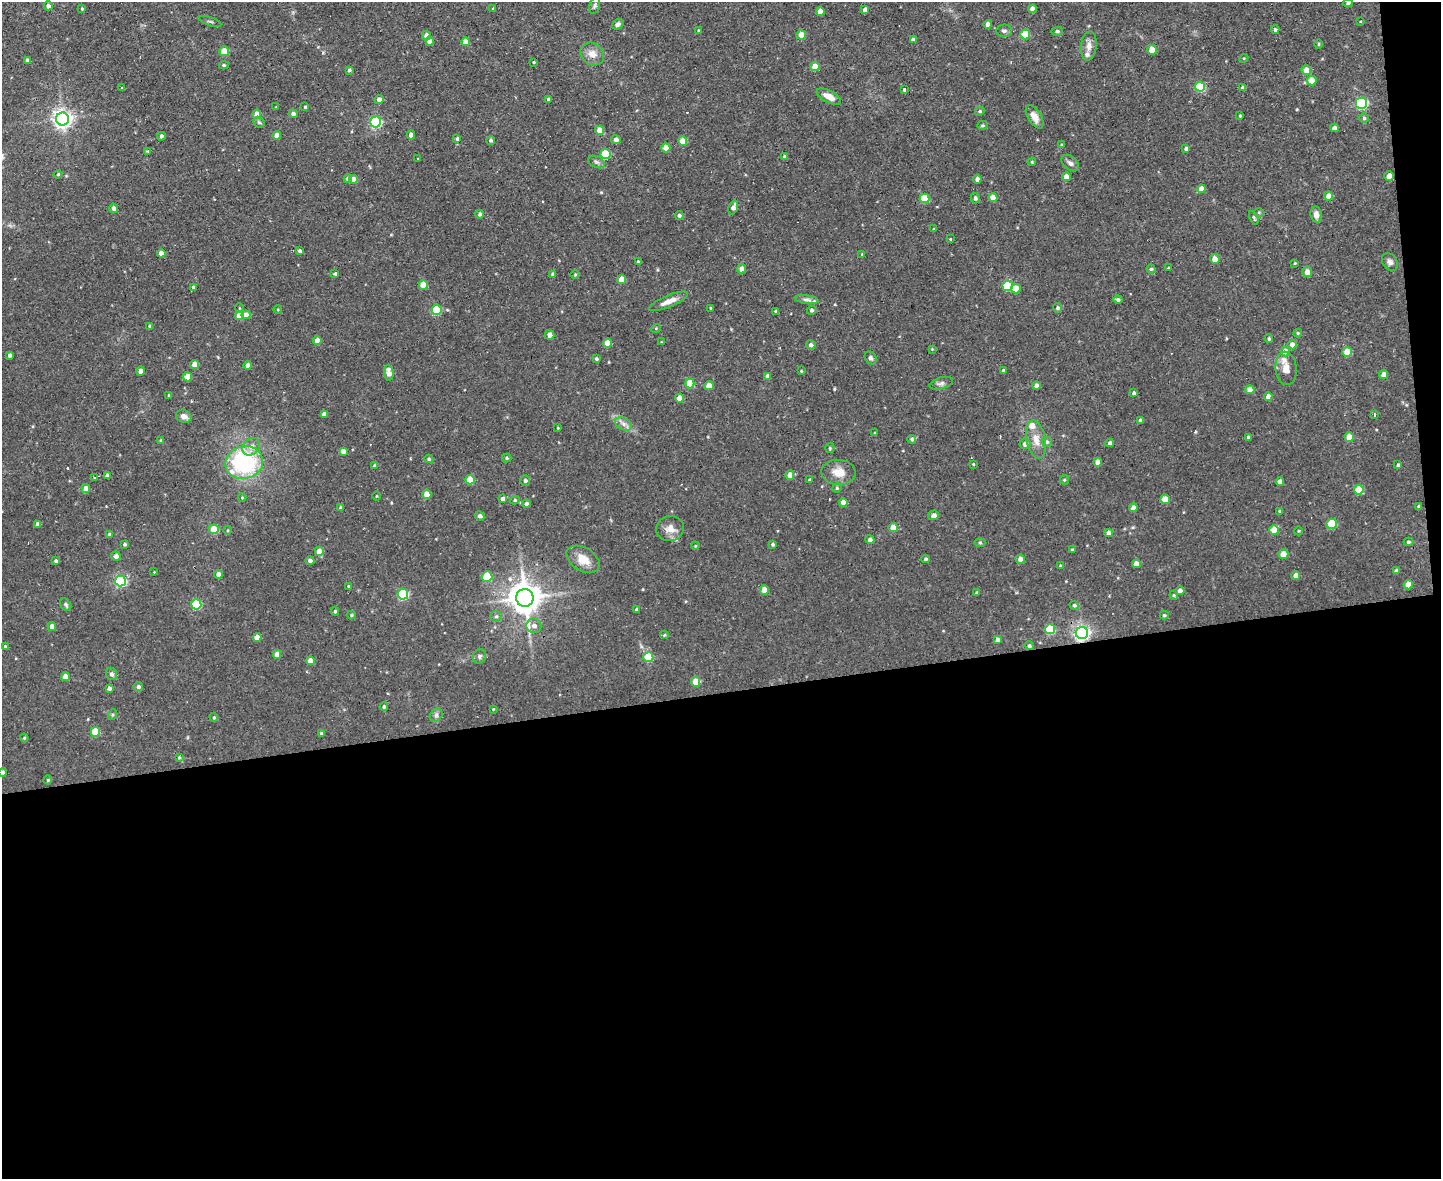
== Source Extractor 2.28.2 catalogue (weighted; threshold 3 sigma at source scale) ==
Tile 12 of 3 x 4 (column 3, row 4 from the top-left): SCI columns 3115-4553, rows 1-1177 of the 4681 x 4708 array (HDU 1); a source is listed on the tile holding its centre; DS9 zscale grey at full resolution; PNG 1443 x 1181 px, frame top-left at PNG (2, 2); each listed source drawn as its Kron ellipse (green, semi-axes under 4 px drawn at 4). Shown black and unused: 42% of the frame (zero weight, under 2 of 3 exposures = <1% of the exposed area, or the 3 px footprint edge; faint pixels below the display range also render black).
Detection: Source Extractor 2.28.2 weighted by HDU 2 'WHT'; one run over the whole footprint, this tile lists its part. Background 0.0736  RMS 0.0069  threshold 0.0308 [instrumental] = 3 sigma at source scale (4.5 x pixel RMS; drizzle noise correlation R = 1.50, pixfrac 1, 0.05/0.05 arcsec/px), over >= 5 px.
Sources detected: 298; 4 cosmic-ray / hot-pixel residue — neither listed nor drawn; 5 inside a brighter listed object's ellipse — not listed separately; the other 289 listed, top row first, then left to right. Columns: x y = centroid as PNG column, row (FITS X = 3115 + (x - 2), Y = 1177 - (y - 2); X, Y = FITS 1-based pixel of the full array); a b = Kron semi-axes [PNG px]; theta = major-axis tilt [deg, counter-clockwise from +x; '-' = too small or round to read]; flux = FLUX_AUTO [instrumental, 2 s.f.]
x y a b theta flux
1348 3 4 4 - 1.3
594 5 8 5 74 1.7
48 6 4 4 - 2.3
82 9 3 3 - 0.7
493 9 3 3 - 0.81
1032 9 4 4 - 4
865 10 4 4 - 3.1
820 11 4 4 - 7.6
210 21 12 2 -17 0.85
1361 21 3 2 - 0.79
618 24 6 4 36 2
988 24 4 4 - 4
1275 30 4 4 - 1.6
699 31 4 3 - 0.9
1004 31 8 6 9 1.8
1057 31 5 4 - 1.4
1025 34 5 5 - 24
801 35 4 4 - 10
426 36 5 4 - 3.8
913 40 4 4 - 3
430 41 4 4 - 6.5
465 42 4 4 - 7.3
1319 44 5 3 - 0.72
1089 46 14 8 83 4.6
1152 50 5 4 - 12
224 51 5 5 - 15
592 54 13 10 -37 6.1
1244 58 4 3 - 0.64
27 60 4 3 - 1.8
534 62 3 2 - 0.66
224 65 4 4 - 1
815 66 4 4 - 12
349 70 3 3 - 1.1
1306 70 5 4 - 7
1312 81 5 5 - 14
1200 87 5 5 - 32
121 88 3 2 - 1.2
1243 88 4 4 - 3.1
904 90 3 3 - 3.5
829 97 13 6 -28 6.6
549 99 4 3 - 1.8
379 100 4 4 - 3.3
1361 103 5 5 - 78
276 107 3 3 - 0.46
305 107 4 3 - 0.77
980 111 5 4 - 0.98
257 114 4 4 - 9.7
293 114 4 4 - 2.4
1240 116 3 3 - 0.65
1035 117 13 6 -58 5.1
1364 118 5 4 - 1.1
63 119 6 6 - 330
259 122 6 5 - 1.2
376 122 5 5 - 80
982 125 5 4 - 0.96
1334 128 4 4 - 2.7
599 130 4 4 - 7.8
411 135 4 4 - 4.1
161 136 4 4 - 1.4
277 136 4 4 - 7.1
457 139 4 3 - 0.93
491 140 4 4 - 1.2
616 140 5 4 - 2.5
683 141 5 4 - 13
1061 144 3 2 - 0.79
666 148 4 4 - 8.4
1186 149 4 4 - 1.7
148 151 3 2 - 0.56
605 154 5 5 - 30
785 157 4 4 - 2.5
418 159 3 2 - 0.51
596 162 9 5 -26 1.8
1032 162 4 3 - 0.72
1070 163 10 6 -40 2.3
58 174 4 4 - 0.82
1389 176 4 4 - 6.5
1066 177 4 4 - 6.1
348 179 4 4 - 2.4
977 179 4 4 - 4
353 180 4 4 - 5.8
1201 189 4 4 - 6.3
1329 196 4 4 - 6.1
924 198 5 5 - 19
975 198 5 4 - 1.4
993 198 4 4 - 9.4
733 207 7 4 69 3.3
113 208 4 4 - 2.5
1259 213 5 3 - 0.74
480 214 4 4 - 1.8
1316 214 8 5 -82 4.3
679 215 4 4 - 1.6
1254 218 7 3 -66 0.99
934 229 3 3 - 0.82
951 239 3 3 - 1.5
299 251 4 4 - 1.4
161 253 4 4 - 5.2
862 254 4 2 - 0.45
1215 259 5 4 - 6.4
638 262 3 3 - 1.1
1390 262 10 7 -55 2.4
1295 263 4 4 - 0.63
1168 268 3 3 - 0.53
742 269 4 4 - 5.2
1151 269 4 4 - 1
1307 272 5 5 - 5.6
335 274 3 3 - 0.91
553 274 4 3 - 1.7
575 275 5 3 - 0.62
622 279 4 4 - 10
423 285 5 4 - 12
1008 286 5 5 - 36
193 287 4 3 - 1.4
1016 289 5 4 - 8.3
807 300 12 4 -7 2
1118 300 4 4 - 1.5
668 301 21 6 22 6
239 308 5 3 - 0.6
710 308 4 3 - 0.53
1058 308 4 4 - 1.2
278 309 4 3 - 0.55
437 310 5 5 - 29
812 310 5 4 - 1.4
775 311 4 4 - 0.66
239 315 4 4 - 7.9
246 315 4 4 - 5
150 326 4 3 - 1.1
656 328 5 3 - 0.6
1298 333 4 4 - 0.78
550 335 5 4 - 3.5
1269 339 4 4 - 0.99
317 341 4 4 - 5.6
661 342 4 2 - 0.46
607 343 4 4 - 7.6
811 345 5 4 - 2
1292 345 4 4 - 3.8
932 349 4 4 - 0.52
1285 352 5 4 - 5.9
1347 352 5 5 - 16
10 355 4 3 - 2.2
871 358 7 5 -55 1.7
596 359 4 4 - 1.4
194 364 4 4 - 6.4
248 366 4 4 - 4.7
1286 368 16 10 -85 6.3
1003 370 3 3 - 0.95
141 371 4 4 - 5.4
801 371 3 3 - 0.65
389 373 8 5 -84 5.4
1384 374 4 4 - 4.7
767 376 4 4 - 3
188 377 4 4 - 11
690 383 5 4 - 20
941 383 12 6 16 2.4
1036 385 4 4 - 2.3
709 386 4 4 - 8.8
1250 390 4 4 - 7.9
1134 393 4 4 - 1.3
168 395 3 3 - 0.81
1268 396 4 4 - 4.9
679 398 4 4 - 8.7
324 414 4 4 - 3.4
1374 415 3 2 - 2.4
184 416 8 6 -21 3.7
1140 420 3 3 - 1.4
624 424 9 6 -28 2.7
558 428 3 2 - 0.52
875 433 3 3 - 0.67
1349 437 4 4 - 10
1248 438 3 3 - 1.8
912 439 4 4 - 1.3
1036 440 19 9 -79 7.2
161 441 4 4 - 1.3
1047 442 5 5 - 1.2
1110 443 4 4 - 1.9
1025 444 5 5 - 3.2
251 447 10 8 47 4.7
830 448 5 4 - 0.83
343 451 4 4 - 4.5
507 458 5 4 - 0.94
429 459 4 4 - 1
1098 462 4 4 - 6.4
244 463 19 16 13 78
973 464 3 2 - 0.59
1398 465 4 3 - 1.3
375 466 4 4 - 1.7
838 472 17 12 -4 9.1
790 475 5 4 - 5.1
107 476 4 4 - 3.2
94 478 4 2 - 0.52
470 480 4 4 - 15
809 480 4 3 - 0.87
1064 480 5 4 - 0.8
525 481 5 5 - 1.4
1280 482 4 4 - 5
837 488 5 4 - 0.89
86 489 4 4 - 6.5
1359 490 5 4 - 14
427 494 4 4 - 9.6
376 496 4 3 - 0.53
242 498 4 4 - 0.71
503 499 4 4 - 3.1
1165 499 5 4 - 12
515 500 5 4 - 1.1
843 503 4 4 - 5.2
526 504 4 4 - 2.2
1418 506 4 4 - 0.74
341 508 4 3 - 1.7
1133 508 4 4 - 4.3
1280 511 4 3 - 0.86
934 515 5 4 - 2.8
480 516 4 4 - 1.9
38 524 4 4 - 2.4
1332 524 5 5 - 29
893 528 4 4 - 9.2
214 529 5 5 - 18
670 529 14 12 8 6.2
228 530 4 3 - 0.64
1274 530 5 4 - 11
1298 531 4 3 - 0.56
1109 533 4 4 - 3.5
109 535 4 4 - 1.7
870 540 5 4 - 2.1
980 542 5 3 - 0.73
1408 542 5 4 - 1.2
125 544 4 3 - 1.1
773 544 4 4 - 1.2
695 546 4 3 - 0.59
1072 550 4 3 - 0.79
319 551 4 4 - 7.7
1283 554 5 4 - 12
116 556 5 4 - 2.6
583 559 18 11 -31 9.8
926 559 4 4 - 1.2
1020 559 5 4 - 3.6
310 560 4 4 - 1.9
56 561 3 3 - 1.2
1136 564 4 4 - 5.7
1060 566 4 4 - 0.89
1396 571 4 4 - 2.1
154 572 3 3 - 0.89
218 574 4 4 - 4.5
1296 575 4 4 - 3.6
487 577 5 5 - 21
120 581 5 5 - 78
1408 585 4 4 - 8.9
348 586 4 3 - 0.52
764 590 4 4 - 8
1180 591 4 4 - 4.2
977 593 3 3 - 1
403 594 5 5 - 66
1174 595 4 4 - 0.9
525 598 9 8 - 1200
196 604 5 5 - 41
66 605 7 5 -56 1.4
1074 605 4 4 - 1.4
637 610 4 4 - 1.8
335 611 4 3 - 0.91
351 615 4 4 - 0.82
1164 615 4 3 - 0.97
496 616 6 5 - 1.2
52 626 4 4 - 3.8
534 626 7 7 - 4.1
1050 629 5 5 - 30
1082 633 6 6 - 200
664 635 4 4 - 0.74
257 637 4 4 - 6
997 640 4 4 - 3.5
5 646 3 3 - 0.8
1029 646 4 4 - 1.3
277 654 4 4 - 6.1
479 656 7 6 - 1.9
648 657 5 5 - 29
310 661 4 4 - 6
111 674 6 5 - 1.7
65 676 4 4 - 6.4
696 682 5 4 - 14
138 687 5 4 - 1.6
109 688 4 4 - 2
384 707 4 4 - 1
493 709 3 2 - 0.57
112 715 5 3 - 0.81
436 715 7 6 - 1.7
214 717 4 4 - 0.87
95 732 5 5 - 22
321 733 4 3 - 1.1
24 738 4 4 - 0.77
179 757 4 4 - 0.71
3 772 4 4 - 1.4
48 780 4 4 - 0.77
Overlapping masked pixels (flux is a lower limit): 1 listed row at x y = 1082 633
Isophote crosses this tile's border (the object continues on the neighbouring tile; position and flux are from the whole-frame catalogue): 2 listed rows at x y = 1348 3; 3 772